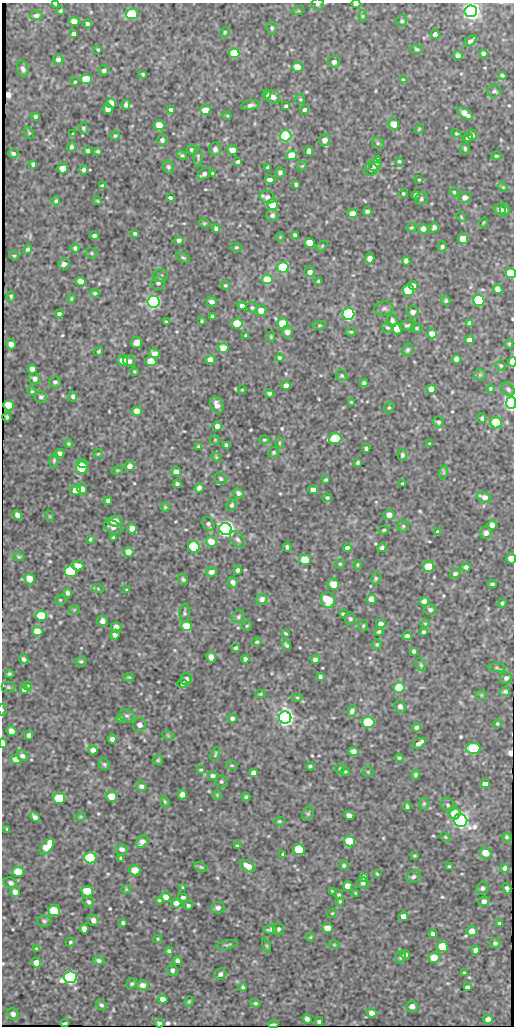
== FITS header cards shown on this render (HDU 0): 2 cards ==
NAXIS1  =                  512
NAXIS2  =                 1024

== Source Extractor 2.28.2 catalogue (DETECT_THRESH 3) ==
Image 512 x 1024 px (HDU 0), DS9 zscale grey, 1 PNG px = 1 image px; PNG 516 x 1028 px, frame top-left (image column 1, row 1024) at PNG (2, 3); each listed source drawn as its Kron ellipse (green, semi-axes under 4 px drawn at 4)
Background 390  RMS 1.1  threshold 3.37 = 3 sigma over >= 5 px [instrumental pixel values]
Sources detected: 561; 3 with non-positive FLUX_AUTO (blend fragments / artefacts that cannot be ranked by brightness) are neither listed nor drawn; of the other 558, the 500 brightest by FLUX_AUTO listed and drawn (58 fainter detections omitted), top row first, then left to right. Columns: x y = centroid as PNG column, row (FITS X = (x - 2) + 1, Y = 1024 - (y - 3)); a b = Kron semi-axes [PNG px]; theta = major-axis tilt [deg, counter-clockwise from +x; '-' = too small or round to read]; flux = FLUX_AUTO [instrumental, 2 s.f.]
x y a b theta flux
55 4 4 2 - 130
318 4 6 5 - 160
356 4 4 3 - 290
61 11 4 3 - 110
298 11 6 4 17 100
471 11 6 6 - 50000
132 14 6 5 - 3700
36 15 6 4 7 390
362 16 6 4 -90 77
74 21 5 4 - 880
402 21 6 5 - 140
87 24 4 4 - 210
272 28 6 5 - 160
225 32 5 4 - 94
73 34 4 4 - 230
435 34 5 4 - 300
470 41 7 3 37 270
98 49 3 3 - 91
417 49 6 4 -4 130
234 53 5 5 - 1900
483 53 4 3 - 230
458 55 5 4 - 450
58 59 5 5 - 280
334 62 6 6 - 310
297 67 5 4 - 1200
23 69 8 5 -71 230
104 70 5 5 - 160
143 74 4 3 - 99
502 75 4 3 - 120
86 79 5 5 - 2400
403 80 3 3 - 89
75 82 3 2 - 87
494 91 7 6 - 190
267 94 4 4 - 170
273 97 7 6 - 360
300 99 5 4 - 100
111 103 5 5 - 680
126 105 5 4 - 220
250 105 9 4 9 270
286 106 4 3 - 130
108 109 5 4 - 580
171 110 4 3 - 200
205 110 5 5 - 1400
305 110 4 4 - 190
465 113 9 4 -36 640
227 116 4 3 - 77
36 117 4 3 - 170
394 124 6 5 - 960
159 125 5 5 - 1900
84 128 6 4 -68 140
419 129 5 4 - 87
29 133 6 3 -54 77
73 134 3 3 - 77
456 134 5 4 - 100
472 135 5 5 - 180
115 136 5 4 - 130
286 136 6 5 - 12000
468 137 5 3 - 230
162 140 5 5 - 270
325 140 6 5 - 500
378 143 6 5 - 130
71 147 4 3 - 170
215 149 7 6 - 290
465 149 6 4 -87 140
192 150 5 5 - 190
232 150 5 5 - 850
88 151 4 3 - 150
98 151 4 4 - 140
309 151 4 4 - 460
13 153 5 4 - 200
182 155 5 4 - 120
292 155 5 5 - 2400
496 156 5 4 - 110
198 157 9 4 -89 140
377 160 4 4 - 190
399 161 4 3 - 120
238 162 4 3 - 160
33 164 4 3 - 140
375 165 6 5 - 520
302 166 5 4 - 85
168 167 6 5 - 150
268 167 4 2 - 90
63 168 5 5 - 880
371 169 7 6 - 210
84 170 5 4 - 160
280 172 5 5 - 200
213 173 4 3 - 130
204 174 7 5 35 300
270 180 5 4 - 430
419 180 3 2 - 85
296 184 4 3 - 120
102 186 4 3 - 130
503 187 5 4 - 89
454 192 5 4 - 120
403 193 4 4 - 110
416 195 4 4 - 180
267 197 8 6 -18 430
465 197 6 5 - 440
170 198 4 3 - 170
421 199 7 6 - 160
56 201 4 3 - 130
98 201 4 2 - 77
272 205 5 5 - 2500
500 209 6 5 - 470
504 210 7 5 88 220
367 211 4 3 - 220
352 213 5 4 - 970
272 215 6 6 - 290
461 217 5 4 - 84
484 222 5 3 - 79
204 223 5 4 - 94
411 227 5 4 - 100
434 227 5 4 - 300
216 228 4 4 - 180
423 229 5 4 - 350
135 233 4 3 - 150
94 235 4 3 - 200
295 235 4 4 - 220
280 237 4 4 - 77
463 239 5 5 - 1200
179 240 5 4 - 180
310 243 5 5 - 1800
322 246 6 4 46 87
236 247 6 4 -11 120
442 247 5 4 - 130
75 248 5 4 - 130
27 249 5 4 - 180
91 253 6 5 - 130
14 256 5 4 - 94
183 258 7 4 -31 120
370 258 5 4 - 490
406 261 5 4 - 290
64 264 6 5 - 280
283 267 5 5 - 8400
310 272 5 5 - 310
511 273 5 5 - 4900
161 276 7 6 - 180
267 279 5 4 - 1600
81 281 5 4 - 920
319 281 4 3 - 200
158 283 7 7 - 260
225 285 4 4 - 130
413 285 5 4 - 330
498 289 5 4 - 630
408 290 6 5 - 5800
95 293 4 4 - 110
11 296 5 4 - 120
71 298 4 3 - 81
479 300 6 5 - 6300
446 301 5 4 - 110
154 302 6 6 - 21000
212 302 5 4 - 360
242 306 4 4 - 340
252 308 6 5 - 140
384 308 9 7 7 200
261 310 6 5 - 590
413 312 6 5 - 370
59 314 4 4 - 220
348 314 6 6 - 16000
212 317 4 4 - 180
202 321 3 3 - 87
392 321 6 5 - 230
166 322 4 3 - 120
469 323 4 4 - 200
237 324 5 5 - 2800
283 324 5 5 - 2900
319 325 7 3 8 100
407 325 8 5 5 180
388 327 6 5 - 180
417 328 6 4 -1 100
397 329 5 5 - 1800
287 332 6 5 - 520
351 332 4 4 - 95
432 334 5 5 - 1100
246 335 4 3 - 140
271 337 5 4 - 92
469 340 4 4 - 460
137 342 5 5 - 770
11 344 5 4 - 400
509 344 5 4 - 110
223 348 5 5 - 1400
407 350 7 5 57 150
99 351 5 4 - 110
154 353 5 4 - 530
279 358 4 4 - 150
210 359 5 4 - 650
456 359 4 4 - 440
123 360 5 5 - 860
129 361 6 5 - 320
151 361 5 5 - 1400
512 362 5 3 - 1400
501 366 5 5 - 120
32 369 5 4 - 460
134 371 3 3 - 89
480 375 6 6 - 130
342 376 6 5 - 140
35 379 5 5 - 290
55 382 6 5 - 190
364 383 4 4 - 160
286 385 4 4 - 540
490 388 4 3 - 83
431 389 5 4 - 870
508 389 7 5 -45 240
242 390 4 4 - 75
32 391 5 4 - 100
269 393 4 3 - 210
73 396 5 4 - 170
41 397 6 6 - 200
351 402 4 4 - 86
511 403 6 5 - 45000
9 405 5 5 - 1500
217 405 9 6 -65 550
389 408 6 4 67 100
137 411 5 4 - 1200
7 417 4 3 - 170
482 418 5 4 - 120
438 422 5 5 - 160
496 423 5 5 - 4900
217 426 5 4 - 380
335 438 6 5 - 4500
215 440 5 4 - 86
264 440 5 4 - 110
279 443 6 3 90 87
430 443 3 3 - 87
68 444 4 4 - 110
226 445 4 4 - 170
198 446 4 3 - 100
366 448 4 3 - 160
274 452 6 5 - 140
59 454 5 4 - 410
98 454 5 4 - 80
402 455 5 4 - 170
216 457 6 3 -45 86
54 460 7 4 81 130
358 462 4 3 - 110
82 464 5 3 - 1500
130 466 5 5 - 380
82 468 6 6 - 3100
117 470 5 4 - 88
176 472 5 4 - 710
444 472 7 4 72 140
221 479 6 5 - 140
326 480 4 3 - 130
402 483 3 2 - 81
177 484 4 4 - 160
199 488 5 4 - 310
82 489 5 5 - 370
76 490 5 5 - 650
313 490 5 4 - 620
238 493 6 5 - 260
484 497 7 5 -20 490
327 498 5 4 - 130
108 501 4 4 - 210
231 505 6 5 - 170
165 507 5 5 - 91
17 515 5 4 - 350
389 515 5 5 - 390
49 516 6 3 -70 80
115 521 8 5 0 680
208 524 7 5 -58 190
492 525 5 4 - 580
403 526 5 5 - 120
113 527 10 6 -25 360
132 528 5 5 - 380
226 529 6 6 - 45000
384 530 5 4 - 110
438 532 4 4 - 250
486 533 6 6 - 380
113 538 3 3 - 110
90 539 3 3 - 99
238 540 9 6 -52 270
211 542 5 5 - 1200
194 547 6 5 - 7500
287 547 4 3 - 160
347 548 4 4 - 290
382 548 4 4 - 210
128 552 5 5 - 700
19 557 6 4 -1 110
511 558 5 4 - 900
305 560 5 5 - 2200
340 564 5 4 - 110
357 565 5 3 - 79
78 566 5 5 - 1000
428 566 5 5 - 2500
466 567 4 4 - 220
238 570 4 4 - 200
70 571 6 5 - 8000
211 572 5 4 - 470
455 574 5 4 - 220
376 578 6 5 - 130
30 579 5 5 - 1100
183 579 6 4 -51 150
233 582 5 5 - 280
333 584 5 5 - 2000
492 584 4 3 - 140
98 589 6 4 -20 88
126 590 4 3 - 75
67 593 5 4 - 200
262 599 6 5 - 360
371 599 5 4 - 580
60 600 5 4 - 100
328 600 8 7 - 3200
424 601 4 4 - 450
502 603 4 4 - 140
74 610 6 3 19 85
430 610 6 5 - 220
185 613 9 5 85 140
343 614 4 3 - 110
41 616 5 5 - 4100
238 617 7 6 - 150
350 619 6 5 - 170
102 621 5 5 - 420
425 623 5 3 - 76
381 624 5 4 - 400
187 626 5 5 - 2000
247 626 5 4 - 92
363 626 6 4 75 110
116 627 5 5 - 590
37 631 5 5 - 1200
379 632 5 4 - 150
423 632 4 3 - 170
285 633 3 3 - 100
115 635 5 4 - 270
407 636 4 4 - 220
257 642 4 4 - 110
377 644 5 4 - 110
286 645 5 3 - 160
236 648 4 4 - 170
414 651 4 4 - 180
211 657 6 4 -79 430
24 659 5 4 - 210
245 659 4 4 - 210
315 659 4 4 - 260
81 661 6 5 - 130
421 665 7 4 -61 120
497 668 8 4 -7 140
9 674 4 3 - 130
129 677 5 3 - 83
320 677 4 3 - 120
506 678 6 5 - 270
186 679 6 5 - 270
182 683 5 4 - 190
27 686 4 3 - 100
8 687 6 5 - 130
399 688 5 5 - 3800
24 690 4 4 - 210
505 692 5 3 - 180
260 694 5 4 - 81
481 695 5 5 - 100
297 698 5 3 - 92
400 706 6 5 - 280
2 710 6 3 -82 77
352 711 6 4 63 230
127 716 7 6 - 200
285 717 6 6 - 41000
120 718 4 4 - 87
232 718 5 4 - 180
368 722 6 5 - 7700
497 724 4 4 - 120
140 725 7 6 - 330
417 727 4 3 - 260
11 731 5 4 - 560
29 735 4 4 - 230
168 735 6 4 -19 100
112 739 4 4 - 250
3 743 5 3 - 540
419 743 7 4 34 370
473 748 7 5 1 5700
93 750 5 4 - 360
353 751 5 4 - 390
215 754 7 3 68 97
22 756 6 5 - 270
399 758 4 4 - 100
16 759 5 4 - 520
158 760 5 5 - 100
104 764 6 5 - 140
232 765 6 3 -8 78
310 766 4 3 - 140
340 769 5 4 - 88
201 770 3 3 - 99
345 772 5 4 - 93
368 772 5 5 - 100
253 773 4 4 - 350
415 775 5 4 - 130
213 776 5 4 - 240
221 781 6 6 - 140
485 784 5 4 - 520
141 786 5 4 - 180
182 794 5 4 - 400
217 795 5 4 - 82
111 796 5 5 - 1100
246 797 4 3 - 120
59 798 6 5 - 3500
165 802 6 4 -72 100
424 804 6 5 - 120
448 805 7 6 - 190
407 807 4 3 - 140
454 813 6 6 - 1200
308 814 7 5 63 150
349 815 5 4 - 350
35 817 5 4 - 330
80 817 6 3 18 77
460 820 7 6 - 39000
279 821 5 4 - 96
7 829 3 3 - 75
445 837 5 4 - 82
507 837 5 3 - 150
349 841 5 5 - 3700
142 842 7 5 49 530
237 845 3 3 - 80
47 847 9 5 51 1700
122 849 6 5 - 320
299 850 6 5 - 5800
486 853 6 5 - 1100
283 854 3 3 - 91
414 856 3 3 - 82
90 858 6 5 - 6700
121 859 4 3 - 150
344 865 4 4 - 140
247 866 8 5 -32 790
201 867 7 4 -16 110
449 867 3 3 - 120
505 868 4 4 - 230
135 870 5 5 - 1700
18 872 5 5 - 2300
377 874 4 2 - 85
364 877 4 4 - 190
413 877 8 5 32 200
11 883 6 5 - 270
363 883 5 5 - 180
348 886 5 5 - 770
183 888 3 3 - 89
482 888 6 5 - 190
507 888 6 4 -73 190
126 889 4 4 - 74
87 891 6 5 - 3100
332 891 3 3 - 77
15 892 5 5 - 340
356 893 3 3 - 78
339 895 5 4 - 130
166 897 5 4 - 570
183 897 5 4 - 200
159 900 3 3 - 76
340 901 4 3 - 82
484 901 5 4 - 320
88 902 6 5 - 170
176 903 5 4 - 600
188 905 4 4 - 170
218 908 6 5 - 290
54 911 6 5 - 4200
332 913 5 4 - 84
403 916 5 4 - 410
93 920 6 5 - 340
44 921 7 5 -2 150
123 923 4 3 - 120
500 923 4 3 - 170
327 928 5 5 - 950
84 929 5 4 - 460
278 929 6 5 - 150
270 930 7 4 -1 200
472 931 5 5 - 740
433 934 4 4 - 210
310 937 4 4 - 76
158 939 4 4 - 87
70 942 4 4 - 120
495 943 5 5 - 180
227 945 11 3 13 130
334 945 6 4 -1 78
267 946 7 3 -71 95
443 947 5 5 - 4000
36 949 4 3 - 78
475 950 5 4 - 300
169 951 4 4 - 170
405 955 5 4 - 230
401 957 6 5 - 160
434 958 5 5 - 2000
99 961 5 4 - 190
177 961 4 4 - 270
36 963 5 5 - 590
172 970 6 5 - 200
464 973 3 3 - 97
220 974 6 5 - 210
70 977 7 6 - 18000
132 984 5 4 - 120
143 985 5 5 - 540
243 987 4 3 - 120
467 987 4 4 - 210
163 999 5 4 - 440
189 1001 5 4 - 88
255 1003 5 4 - 120
101 1005 5 4 - 140
412 1006 6 5 - 450
372 1013 5 4 - 510
13 1014 6 5 - 320
307 1019 4 4 - 340
488 1019 5 4 - 610
319 1021 4 3 - 170
65 1023 4 2 - 140
159 1023 4 3 - 190
273 1024 5 2 - 430
At the frame edge (FLAGS 8, measured only in part): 10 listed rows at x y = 55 4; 318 4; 356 4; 471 11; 511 273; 512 362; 511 403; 511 558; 2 710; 3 743
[58 fainter detections neither listed nor drawn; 3 non-positive-flux detections neither listed nor drawn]

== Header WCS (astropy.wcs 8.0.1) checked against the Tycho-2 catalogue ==
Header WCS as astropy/WCSLIB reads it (CRVAL/CRPIX/CD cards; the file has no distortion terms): RA---SIN/DEC--SIN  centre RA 18:53:04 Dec +23:26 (283.27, +23.44 deg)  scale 1 arcsec/px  FOV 8.5' x 17.1'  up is +1 deg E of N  parity normal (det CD < 0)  (native frame fk4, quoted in ICRS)
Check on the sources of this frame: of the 60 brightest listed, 3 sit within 1.5 arcsec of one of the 6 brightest Tycho-2 stars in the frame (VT <= 12.36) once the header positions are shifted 0.63 arcsec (0.14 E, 0.61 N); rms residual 0.27 arcsec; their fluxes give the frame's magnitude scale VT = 22.41 - 2.5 log10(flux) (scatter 0.50 mag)
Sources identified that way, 3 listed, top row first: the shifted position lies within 1.5 arcsec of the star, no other Tycho-2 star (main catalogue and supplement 1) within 3.0 arcsec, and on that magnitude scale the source's flux lands within +1.5 / -3 mag of the star's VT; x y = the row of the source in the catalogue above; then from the Tycho-2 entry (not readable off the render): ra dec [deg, ICRS J2000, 3 dp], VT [Tycho-2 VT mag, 2 dp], TYC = Tycho-2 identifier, HIP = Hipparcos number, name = IAU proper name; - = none
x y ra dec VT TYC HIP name
285 717 283.258 +23.381 11.37 2109-1944-1 - -
473 748 283.201 +23.373 12.36 2109-122-1 - -
460 820 283.204 +23.353 10.93 2109-858-1 - -